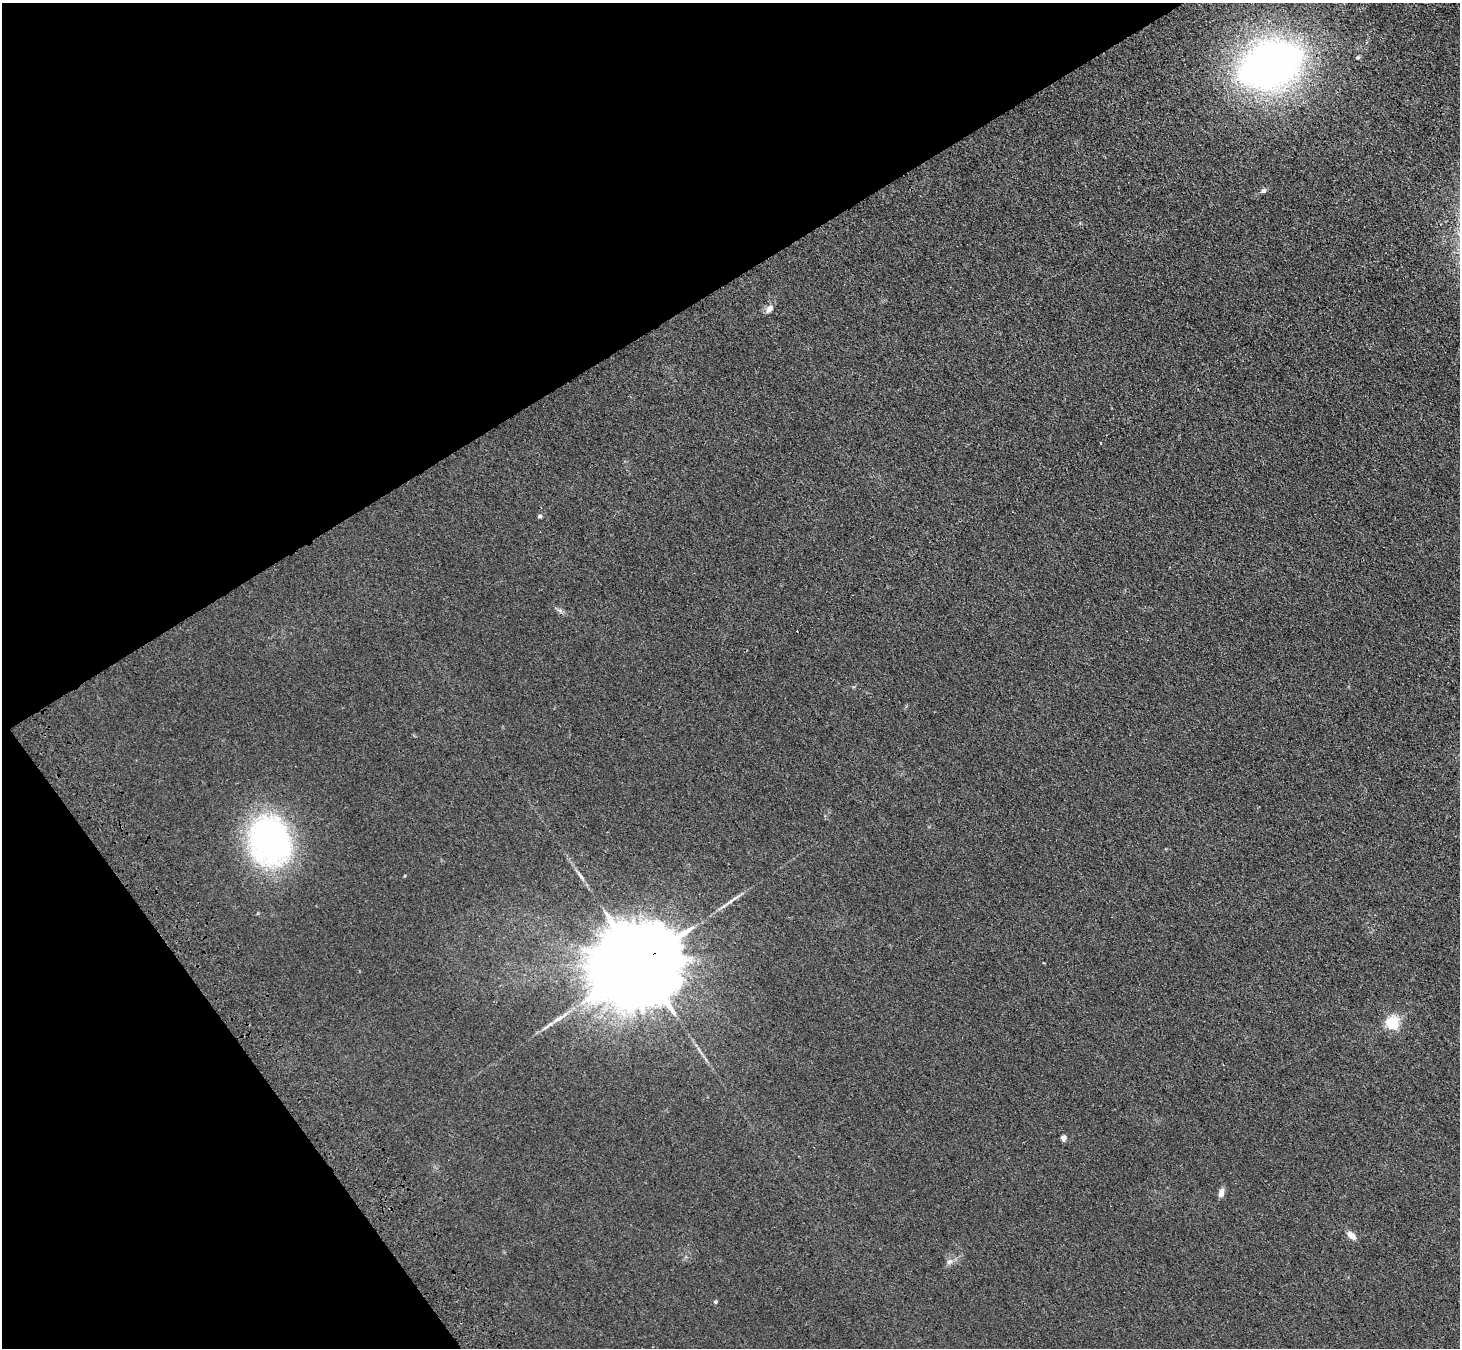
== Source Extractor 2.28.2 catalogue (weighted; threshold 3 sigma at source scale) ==
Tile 5 of 4 x 4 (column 1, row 2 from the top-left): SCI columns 104-1561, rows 2927-4272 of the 6036 x 5989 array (HDU 1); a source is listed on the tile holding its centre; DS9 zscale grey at full resolution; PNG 1462 x 1350 px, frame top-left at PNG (2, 3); no overlay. Shown black and unused: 29% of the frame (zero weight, under 3 of 4 exposures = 6% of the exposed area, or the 3 px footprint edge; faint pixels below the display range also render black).
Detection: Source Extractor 2.28.2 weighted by HDU 2 'WHT'; one run over the whole footprint, this tile lists its part. Background 0.0276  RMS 0.0061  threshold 0.0274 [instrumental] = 3 sigma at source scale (4.5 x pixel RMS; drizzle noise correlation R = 1.50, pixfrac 1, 0.05/0.05 arcsec/px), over >= 5 px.
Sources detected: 15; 1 long thin detection or spike segment (spike, bleed or trail) — not listed; the other 14 listed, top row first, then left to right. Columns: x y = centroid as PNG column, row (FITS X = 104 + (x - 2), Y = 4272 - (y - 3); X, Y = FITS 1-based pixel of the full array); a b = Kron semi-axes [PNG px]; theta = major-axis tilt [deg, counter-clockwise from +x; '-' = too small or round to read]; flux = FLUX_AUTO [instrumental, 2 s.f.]
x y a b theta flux
1270 65 50 35 23 370
1263 191 6 6 - 1.3
769 309 12 7 54 3.2
540 516 5 5 - 1.1
797 631 2 2 - 0.57
270 842 51 40 -74 160
581 876 14 3 -51 1.9
640 963 30 18 29 18000
1392 1022 5 5 - 100
1063 1138 4 4 - 5.7
1221 1193 9 6 74 3.5
1351 1235 12 6 -41 4.1
949 1262 9 7 42 2.3
715 1302 5 4 - 0.81
Overlapping masked pixels (flux is a lower limit): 1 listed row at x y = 640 963